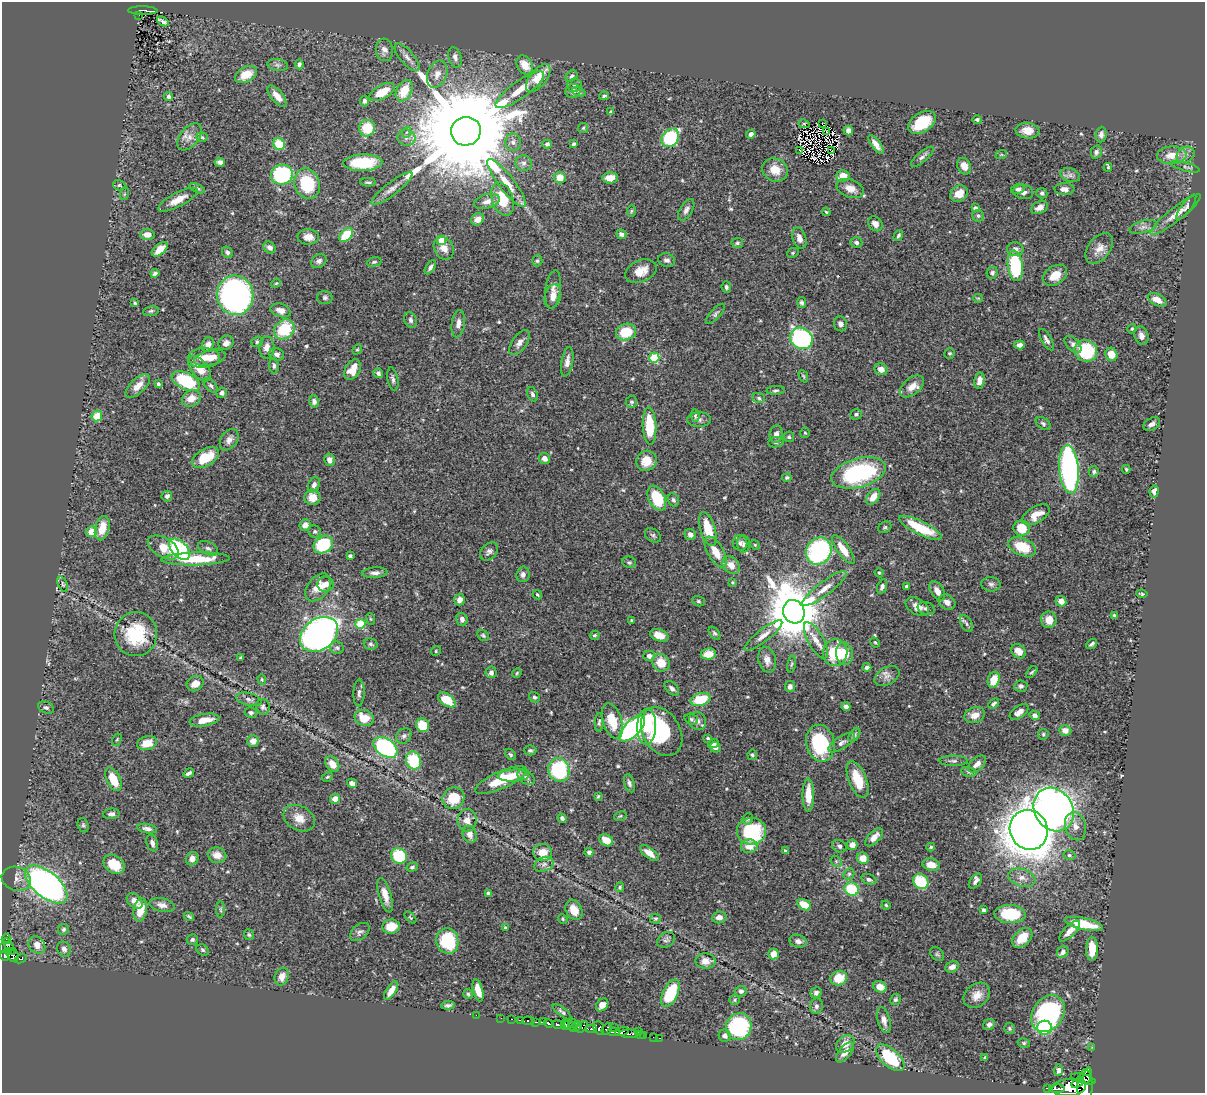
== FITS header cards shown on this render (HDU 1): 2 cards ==
NAXIS1  =                 1203
NAXIS2  =                 1091

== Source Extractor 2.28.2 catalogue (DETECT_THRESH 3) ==
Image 1203 x 1091 px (HDU 1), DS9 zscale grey, 1 PNG px = 1 image px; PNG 1207 x 1095 px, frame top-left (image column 1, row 1091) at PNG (2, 2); each listed source drawn as its Kron ellipse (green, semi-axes under 4 px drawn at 4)
Background 0.709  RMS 0.019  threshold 0.057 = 3 sigma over >= 5 px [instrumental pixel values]
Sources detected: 556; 4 with non-positive FLUX_AUTO (blend fragments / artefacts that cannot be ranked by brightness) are neither listed nor drawn; of the other 552, the 500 brightest by FLUX_AUTO listed and drawn (52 fainter detections omitted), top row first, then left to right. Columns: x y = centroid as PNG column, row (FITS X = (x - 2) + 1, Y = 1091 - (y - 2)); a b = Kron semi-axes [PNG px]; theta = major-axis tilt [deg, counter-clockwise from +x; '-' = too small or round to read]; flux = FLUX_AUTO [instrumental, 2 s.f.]
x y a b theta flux
143 11 15 4 -1 79
139 15 3 2 - 3.8
163 21 6 3 -28 3.6
384 50 11 8 -84 7.1
407 57 17 6 -49 7.4
455 57 11 6 -74 5.7
299 64 5 4 - 3.4
278 65 10 6 -10 4.1
525 65 10 7 -58 19
246 74 12 7 29 22
437 74 14 9 68 11
572 76 6 5 - 3.5
538 78 16 8 51 31
574 85 7 7 - 3.3
520 90 29 8 35 22
404 91 11 7 61 32
573 91 7 7 - 6.7
382 92 14 7 29 28
579 92 7 4 -21 2.4
169 96 4 4 - 3.3
277 96 13 6 -50 12
604 96 5 3 - 1.8
364 101 5 4 - 3.4
611 112 4 3 - 3
977 120 5 4 - 3
922 122 15 9 33 45
804 124 5 4 - 1.7
822 124 2 2 - 310
367 128 8 8 - 39
583 128 5 5 - 1.7
466 131 15 14 - 50000
848 131 5 5 - 5.7
1027 131 12 8 -6 14
407 132 6 3 70 2.1
826 132 4 2 - 1.4
751 134 4 4 - 5.4
1101 135 8 5 84 5.2
189 137 16 9 51 11
202 137 6 4 -7 2
406 138 9 8 - 6.7
670 138 10 7 53 100
513 142 9 8 - 5.7
279 144 6 5 - 42
547 144 4 4 - 4.1
574 144 4 3 - 2.3
876 144 11 4 -53 8.3
799 150 3 2 - 1.6
832 151 2 2 - 1.5
1096 152 7 5 77 3.5
1001 155 6 3 18 1.5
1172 155 15 9 2 18
1185 155 9 7 33 6.3
922 157 14 5 41 4.9
220 162 5 4 - 5.2
363 163 19 8 2 53
523 163 8 8 - 4.8
964 166 8 6 -66 13
1108 167 4 4 - 1.5
1185 167 15 4 -15 3.5
775 170 13 11 -26 18
282 175 11 10 - 130
1070 175 10 6 -15 5.1
843 176 6 5 - 16
560 177 6 6 - 18
610 178 8 5 2 11
368 182 8 4 -1 2.7
507 183 30 7 -52 23
307 184 16 12 -71 66
119 185 6 5 - 2
197 188 8 4 -24 2.6
850 188 14 9 -21 12
392 189 25 6 38 10
1018 189 7 5 14 3.8
1064 189 10 6 -2 6
1023 192 10 7 -12 5.6
1042 193 5 5 - 3.1
124 194 6 4 71 1.6
959 194 9 7 35 14
502 199 17 10 -72 37
178 200 22 7 28 16
487 201 13 7 16 9.3
1040 207 9 6 25 8.7
1186 207 15 5 53 4.7
975 208 4 4 - 3.3
686 210 12 6 59 5.3
631 211 6 4 88 1.6
826 212 4 3 - 1.5
1176 214 31 6 38 14
978 216 6 5 - 2.7
478 219 7 5 39 11
875 224 8 6 -46 8
1143 227 14 6 15 5.6
147 234 7 5 3 9.8
621 234 5 4 - 3.7
346 235 8 5 44 37
898 236 6 4 58 2.6
308 237 11 7 -1 11
799 238 11 6 -72 8.6
441 240 5 4 - 32
856 242 6 5 - 4
737 243 6 5 - 2.9
270 247 7 5 -43 5.2
444 248 12 9 -58 11
1099 248 17 11 53 13
160 249 9 5 40 15
1015 249 8 7 - 6.2
227 252 6 5 - 3.1
793 253 6 4 24 1.8
667 260 9 6 -17 5
319 261 8 6 34 4.3
537 261 5 5 - 2.3
374 262 7 4 14 2.2
1015 266 15 7 -83 110
430 267 8 4 58 3.8
641 271 16 10 23 16
155 273 4 4 - 3.6
992 273 6 5 - 2.8
1055 275 13 9 34 22
276 283 5 4 - 1.4
726 287 6 4 -83 3.8
553 289 19 7 83 8.9
235 295 20 18 -85 450
553 296 12 8 75 9.4
325 298 8 6 -1 3.3
978 298 5 4 - 1.5
1157 300 10 5 -28 13
135 303 3 3 - 1.9
802 303 5 4 - 3.2
281 310 10 6 -17 8.4
151 311 8 5 10 2.3
715 314 13 5 47 3.5
411 320 8 6 -66 4.1
458 324 14 6 83 7.9
840 324 7 6 - 5.2
284 329 11 9 45 54
1132 329 5 4 - 1.8
626 332 10 8 17 35
1141 335 9 7 -71 7
801 338 11 10 - 230
1046 340 12 5 -60 5
257 342 6 5 - 2.3
226 343 8 7 - 6.3
519 343 14 7 54 8
1073 344 10 6 -45 4.7
208 345 8 6 68 9.8
1019 345 5 4 - 6.4
267 348 11 7 90 8.6
357 350 5 4 - 1.6
1086 351 11 10 - 81
950 353 5 5 - 2.1
277 354 7 6 - 5.8
1111 354 7 6 - 17
654 357 5 5 - 67
204 358 16 10 2 19
210 358 16 7 13 15
567 362 15 6 80 8.4
274 366 8 5 -88 3.4
200 369 15 8 -50 19
881 369 6 5 - 10
353 370 11 7 58 19
378 373 5 4 - 3.2
803 376 6 3 -66 1.5
393 379 12 5 -79 4.2
186 381 15 8 -27 80
979 381 8 5 80 8.7
158 384 4 3 - 2.4
138 386 15 7 44 13
211 386 8 5 -48 3
912 386 14 8 40 14
776 390 9 4 4 2.6
222 393 5 5 - 4.6
532 394 7 5 -65 3.4
191 398 10 8 29 14
759 398 6 5 - 2.4
314 401 6 5 - 5
631 402 6 5 - 2.4
856 414 6 5 - 2.8
97 416 5 5 - 25
695 416 6 3 -85 1.8
699 420 12 7 0 5.2
1043 423 8 5 -34 3.2
1152 424 9 6 30 5.5
649 426 19 7 -88 49
805 433 5 4 - 1.9
776 434 9 6 76 5.9
789 437 5 5 - 2.1
229 440 12 8 55 7.1
776 442 8 5 10 2.9
205 458 15 8 30 34
544 458 6 5 - 7.6
329 460 6 5 - 6.1
647 461 10 10 - 21
1069 469 24 9 -85 340
1126 469 4 3 - 1.6
1094 472 5 5 - 3
859 473 28 14 16 160
787 478 5 4 - 2.3
314 485 8 5 65 5.1
1154 491 6 4 80 9
167 496 5 5 - 3.5
312 497 8 7 - 13
873 497 9 6 53 15
657 498 13 8 -64 50
673 500 7 5 -70 3.5
1036 515 15 8 30 18
305 525 6 5 - 6.7
885 527 7 5 30 2.2
102 528 12 7 76 20
920 528 23 6 -26 52
1021 528 8 7 - 27
708 529 18 7 -74 34
92 532 5 5 - 20
315 532 6 6 - 2.8
653 535 9 6 -35 3
690 535 6 5 - 5.1
740 543 7 7 - 4.7
744 544 8 6 -87 3.6
323 545 10 8 35 82
755 545 5 4 - 1.4
163 547 17 9 -30 21
1022 547 14 8 -22 39
208 548 10 6 -26 4.4
179 549 13 7 -47 160
843 549 17 6 -54 19
489 551 10 7 46 4.8
819 551 14 12 57 150
716 552 17 8 -59 19
350 556 4 3 - 3.5
196 559 34 6 1 54
629 562 7 5 -22 2.5
731 565 10 7 -49 11
375 573 13 5 3 6.3
879 573 5 4 - 1.8
523 574 8 6 81 5
732 582 4 4 - 1.5
63 584 8 4 -70 2.3
325 584 8 7 - 7.6
991 584 9 7 -8 3.9
882 586 7 4 70 4
907 586 4 3 - 2.6
318 587 16 10 51 21
824 589 27 7 37 15
937 591 11 6 -57 9.8
1142 594 6 4 -8 1.7
537 595 5 3 - 1.6
460 600 6 5 - 8.3
698 601 6 5 - 2.6
1061 601 5 5 - 7.9
947 602 9 7 -33 7.2
917 607 13 8 -30 9.7
926 608 9 6 -16 4.1
794 612 12 10 -65 8700
1114 615 4 3 - 1.7
371 619 6 4 -70 1.5
462 619 6 5 - 6.2
631 620 3 3 - 1.4
1049 620 8 7 - 14
360 624 5 5 - 57
966 624 9 5 -60 3.3
714 633 7 4 -51 2.5
136 634 22 21 - 73
319 634 21 15 37 590
483 635 6 5 - 2.2
595 635 5 4 - 2.3
659 635 9 6 -19 13
763 635 23 6 38 11
816 640 20 7 -61 15
875 642 5 3 - 1.8
371 644 7 5 -14 2.9
1092 644 6 3 39 2.7
337 648 7 6 - 3.1
436 651 5 4 - 1.7
1019 651 8 6 -44 14
835 653 13 12 - 52
708 654 8 5 6 16
844 654 11 8 -81 23
649 656 5 5 - 5.4
241 657 4 3 - 2
767 660 13 8 -76 10
661 663 9 8 - 23
792 664 8 3 78 1.8
867 667 4 4 - 4.9
491 672 6 5 - 5
1032 672 7 4 48 2.3
517 673 5 4 - 1.6
887 676 13 8 29 7.6
262 679 5 4 - 1.5
994 680 8 6 72 22
195 684 9 7 30 11
1021 686 6 5 - 4.2
790 687 6 5 - 4.3
672 688 9 5 -45 4.3
359 693 13 5 88 4.5
534 697 6 5 - 2.4
249 699 13 6 -14 5
701 699 10 6 17 44
447 700 10 6 -34 37
994 704 6 4 42 2.5
46 707 8 5 -23 3.2
263 707 8 6 -74 4
846 707 4 4 - 4.7
251 712 6 5 - 2.7
1019 712 11 6 34 8.8
975 715 10 7 20 12
1035 715 5 4 - 5.3
364 718 10 8 -22 23
691 719 7 5 -20 2.9
204 720 15 6 10 18
612 721 18 9 -72 29
697 721 9 8 - 5.7
599 722 9 4 87 2.8
422 725 7 6 - 34
647 726 18 9 87 28
632 728 17 7 45 370
1065 730 6 5 - 8.9
662 732 26 18 -60 110
1043 734 5 5 - 2
854 735 7 4 53 2.8
404 736 8 6 48 3.9
708 738 4 3 - 2
117 740 6 4 62 1.7
253 741 6 5 - 7.8
147 743 10 7 14 17
820 743 18 14 -78 94
842 743 15 6 32 6.1
713 744 6 4 21 3.2
385 747 13 8 -35 170
715 747 6 5 - 5.8
530 750 6 5 - 2.7
510 755 6 5 - 2.2
752 755 5 5 - 2
413 760 9 7 -75 59
953 761 14 5 0 4.8
332 764 8 6 -54 13
977 764 11 6 40 7.3
559 770 12 10 -72 120
969 772 8 5 -12 2.5
189 773 6 3 32 3.5
513 776 16 6 2 14
327 777 6 3 27 1.7
526 777 10 6 -38 4.8
113 779 12 6 -64 29
858 779 19 9 -68 34
501 780 28 8 24 46
352 783 5 4 - 5.5
629 783 9 5 -73 3.8
808 795 17 5 -90 23
598 796 4 3 - 1.5
453 798 11 10 - 34
335 799 5 5 - 12
1054 810 23 19 -58 870
111 814 8 5 6 4.6
620 816 6 4 22 1.7
299 818 16 12 -31 16
562 818 5 4 - 3.1
748 819 5 5 - 2.4
467 820 11 9 89 12
83 825 7 5 -71 2.4
1075 826 14 10 -74 11
147 829 10 4 -10 4.8
1029 830 20 18 -64 2700
751 831 14 13 - 90
470 834 9 7 -71 10
874 837 11 5 46 10
606 840 7 5 -32 17
152 843 8 5 -72 5.7
852 845 5 5 - 8.9
749 846 8 7 - 15
839 846 7 6 - 3.6
931 847 4 3 - 2
785 851 3 3 - 1.7
543 852 9 8 - 16
589 852 4 4 - 4.1
649 853 11 5 -37 12
217 855 9 7 -11 12
1069 855 6 5 - 2.5
399 856 8 7 - 66
863 858 6 5 - 15
192 859 7 6 - 7.4
836 861 6 4 -46 2.2
114 864 11 8 -34 33
544 864 10 7 21 5.6
931 865 9 6 -10 14
412 867 6 4 20 2.5
849 874 6 5 - 2.3
1022 878 14 8 -17 9.3
16 879 15 12 -19 11
869 879 8 5 -17 3.6
921 881 8 7 - 57
975 881 8 5 52 4.9
46 885 25 13 -40 550
620 887 5 4 - 1.7
852 889 7 6 - 61
488 893 4 4 - 2.3
385 895 18 6 -74 13
135 901 9 6 -42 10
162 905 13 7 -12 7.8
804 905 7 5 -31 26
886 905 4 4 - 1.4
140 910 12 6 80 24
220 910 8 4 -89 2
574 910 10 8 -63 16
984 910 4 3 - 2.5
1010 914 16 9 -3 57
189 916 5 2 - 1.8
410 917 7 3 -45 1.5
719 917 7 6 - 6.5
563 919 5 4 - 1.6
656 919 5 5 - 1.8
1083 924 19 6 -12 39
391 927 9 7 5 26
505 928 4 3 - 1.5
63 929 6 5 - 2.6
1070 931 14 5 45 9.2
360 932 11 7 40 4.6
249 935 5 5 - 2.1
1022 938 12 8 44 22
6 939 5 2 - 7
192 940 5 5 - 2.7
666 940 9 7 36 3.8
447 941 13 11 -75 62
798 941 9 6 -15 5.7
37 945 9 7 -53 9.6
6 947 7 5 1 49
9 947 9 3 -62 65
64 949 8 6 -55 4.7
1092 949 11 6 88 23
203 950 7 5 -34 2.4
9 951 3 3 - 27
1063 952 6 5 - 6
773 954 5 5 - 14
937 954 8 6 -49 2.8
5 955 5 4 - 150
13 955 7 5 -72 42
21 959 6 3 22 36
705 961 10 7 -2 11
952 967 7 5 23 7.5
282 977 9 7 69 9.9
839 978 8 7 - 27
880 987 7 5 -26 13
478 990 11 5 -75 14
391 991 10 5 56 12
741 991 5 5 - 4.2
670 993 15 7 64 62
816 993 6 5 - 3.6
468 994 5 5 - 2.1
977 995 14 11 41 14
895 999 6 5 - 3
734 1000 5 5 - 1.7
448 1005 7 4 7 3.6
602 1005 7 5 47 8
816 1006 8 6 78 3.9
562 1012 11 4 -37 3.1
1048 1013 20 15 57 220
476 1015 2 2 - 12
501 1018 2 2 - 5.2
512 1019 3 2 - 8.4
520 1020 3 2 - 22
884 1020 13 6 -73 8.9
528 1021 6 3 -1 32
536 1022 4 2 - 57
544 1022 4 3 - 31
549 1023 5 3 - 160
574 1024 4 3 - 77
989 1024 6 5 - 4.1
558 1025 6 3 -16 180
565 1025 5 4 - 250
570 1026 6 3 -24 130
576 1027 6 3 34 96
582 1027 7 3 49 82
739 1027 14 12 62 120
599 1028 7 5 -74 80
614 1028 3 2 - 7.5
1009 1028 5 5 - 2.3
1045 1028 7 7 - 71
591 1029 6 3 -2 100
606 1029 6 3 65 44
638 1031 3 2 - 11
614 1032 6 2 0 140
622 1032 7 4 15 170
629 1034 9 3 -2 240
640 1034 4 3 - 34
644 1036 3 3 - 18
725 1036 6 6 - 5.3
653 1037 2 2 - 3.9
659 1038 2 2 - 3.1
1024 1043 6 5 - 2.2
845 1044 10 7 41 14
1092 1047 2 2 - 3.1
845 1052 12 6 50 11
985 1057 3 3 - 1.6
890 1058 17 8 -41 71
1058 1070 6 4 89 4.4
1088 1075 8 4 81 130
1083 1079 13 4 -15 360
1078 1083 7 4 35 210
1085 1086 17 7 88 700
1048 1088 4 2 - 30
1069 1088 17 8 4 1500
1057 1089 8 2 3 180
At the frame edge (FLAGS 8, measured only in part): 1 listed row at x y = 1085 1086
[52 fainter detections neither listed nor drawn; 4 non-positive-flux detections neither listed nor drawn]